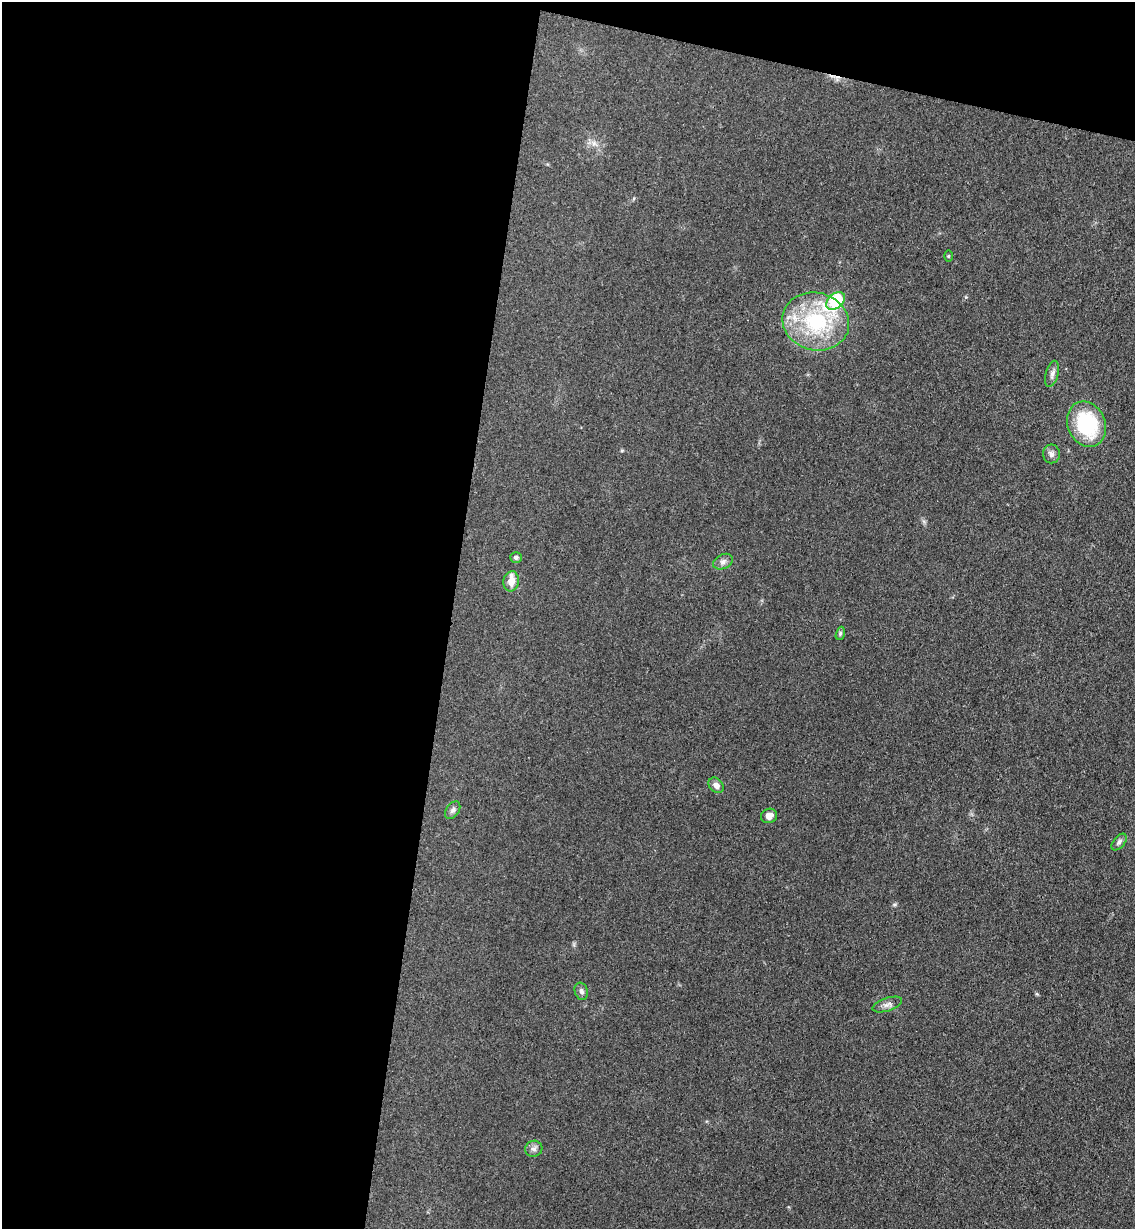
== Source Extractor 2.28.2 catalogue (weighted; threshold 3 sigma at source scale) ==
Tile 1 of 4 x 4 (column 1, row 1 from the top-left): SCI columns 294-1426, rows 3696-4922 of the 5000 x 4935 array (HDU 1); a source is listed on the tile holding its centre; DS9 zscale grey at full resolution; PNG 1137 x 1231 px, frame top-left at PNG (2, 2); each listed source drawn as its Kron ellipse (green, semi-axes under 4 px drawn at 4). Shown black and unused: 43% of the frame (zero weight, under 3 of 4 exposures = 5% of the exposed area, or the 3 px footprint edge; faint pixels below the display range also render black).
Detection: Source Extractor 2.28.2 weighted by HDU 2 'WHT'; one run over the whole footprint, this tile lists its part. Background 0.112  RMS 0.0077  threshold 0.0347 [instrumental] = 3 sigma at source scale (4.5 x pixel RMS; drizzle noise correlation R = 1.50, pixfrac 1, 0.05/0.05 arcsec/px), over >= 5 px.
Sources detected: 18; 1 inside a brighter listed object's ellipse — not listed separately; the other 17 listed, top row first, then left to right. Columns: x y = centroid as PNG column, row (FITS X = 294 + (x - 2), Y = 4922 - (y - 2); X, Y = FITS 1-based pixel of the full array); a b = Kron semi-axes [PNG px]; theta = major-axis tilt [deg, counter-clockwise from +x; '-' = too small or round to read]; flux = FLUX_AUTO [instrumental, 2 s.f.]
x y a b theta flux
948 256 5 3 - 0.8
835 301 11 7 41 84
816 321 34 29 -15 66
1052 374 13 6 75 3.3
1086 424 23 19 -67 58
1051 454 9 8 - 3.2
516 557 6 5 - 1.7
723 562 10 7 26 3.1
511 581 10 7 79 7.7
840 633 7 4 72 1.2
716 785 9 6 -47 3.5
453 810 10 6 56 2.4
769 816 8 7 - 4.4
1119 842 10 5 50 2.4
581 991 9 6 -72 2.5
887 1005 15 6 18 3.6
534 1149 8 8 - 2.9